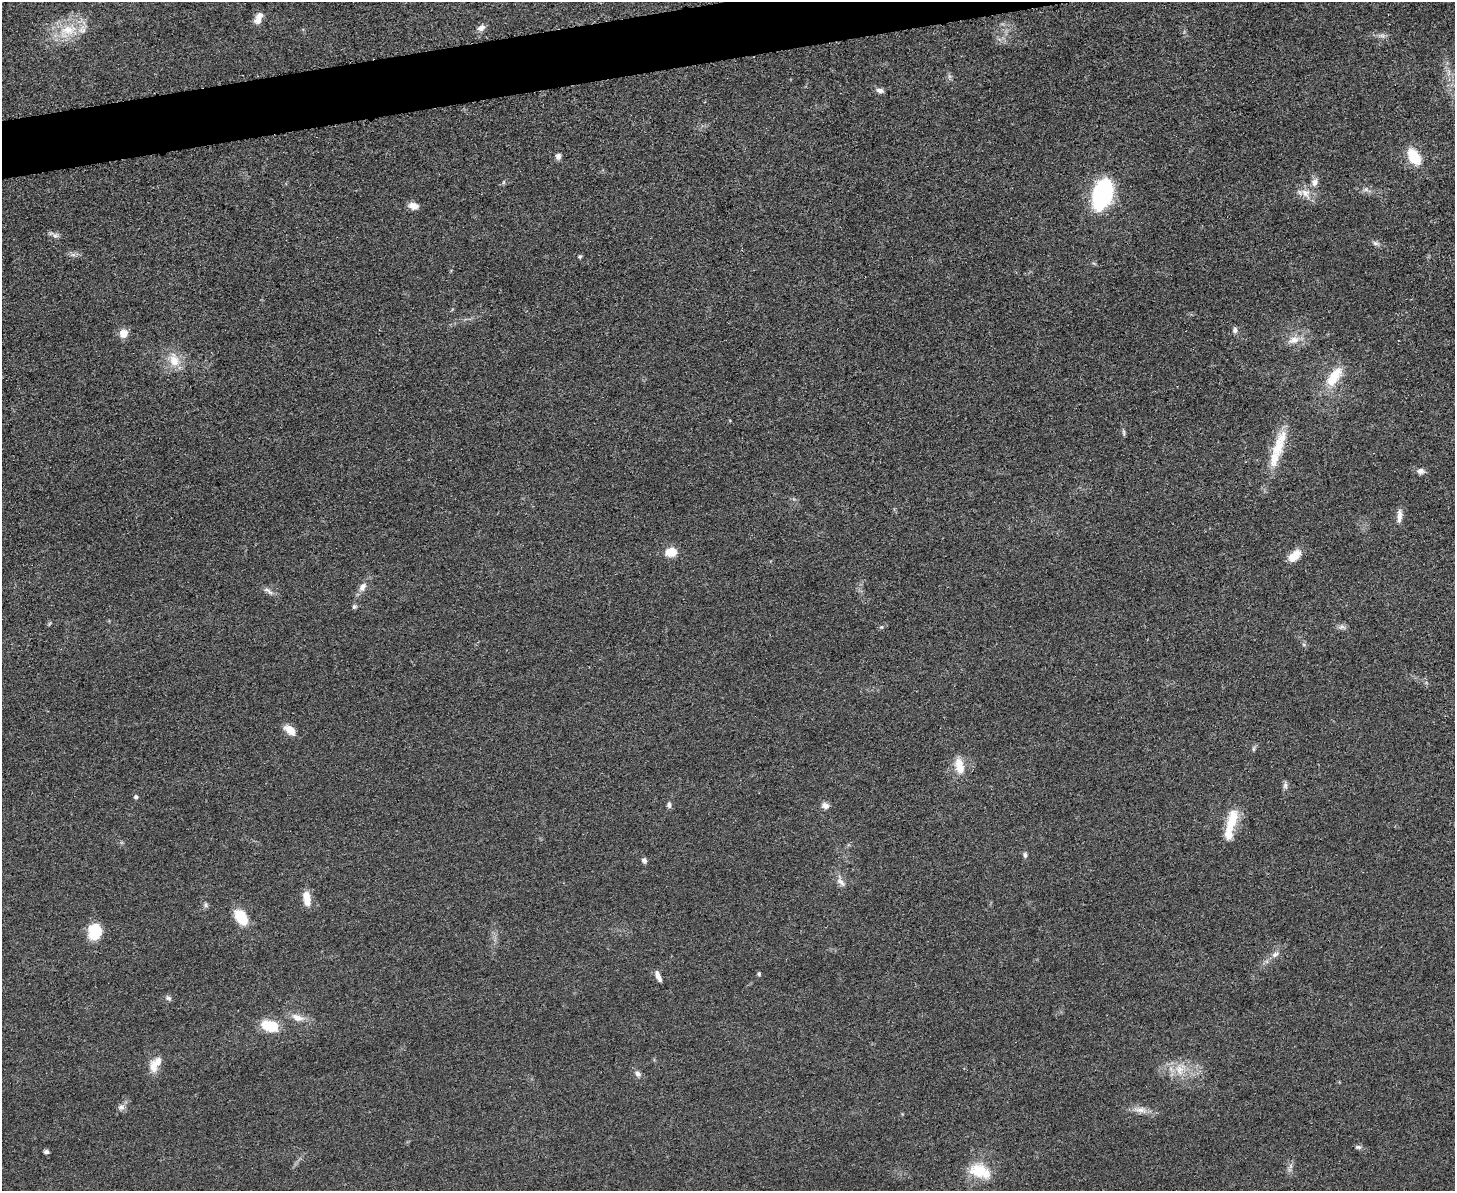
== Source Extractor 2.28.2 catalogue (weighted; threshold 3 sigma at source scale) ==
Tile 8 of 3 x 4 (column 2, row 3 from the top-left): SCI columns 1591-3043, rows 1195-2383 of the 4750 x 4766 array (HDU 1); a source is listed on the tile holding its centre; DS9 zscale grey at full resolution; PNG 1457 x 1193 px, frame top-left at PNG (2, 2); no overlay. Shown black and unused: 3% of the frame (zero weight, under 3 of 5 exposures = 1% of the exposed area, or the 3 px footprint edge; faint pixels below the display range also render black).
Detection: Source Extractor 2.28.2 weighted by HDU 2 'WHT'; one run over the whole footprint, this tile lists its part. Background 0.0467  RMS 0.0056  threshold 0.025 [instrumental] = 3 sigma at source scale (4.5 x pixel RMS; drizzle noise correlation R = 1.50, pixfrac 1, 0.05/0.05 arcsec/px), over >= 5 px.
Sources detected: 67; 5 inside a brighter listed object's ellipse — not listed separately; the other 62 listed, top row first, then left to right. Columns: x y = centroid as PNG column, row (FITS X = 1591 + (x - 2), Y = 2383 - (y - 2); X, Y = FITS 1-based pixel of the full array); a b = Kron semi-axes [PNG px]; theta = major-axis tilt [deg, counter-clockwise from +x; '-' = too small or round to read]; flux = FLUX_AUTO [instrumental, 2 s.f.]
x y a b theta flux
259 15 18 8 60 3.8
481 28 11 7 28 2.7
68 30 19 15 -10 14
1382 36 7 5 0 1.6
880 91 10 6 -13 2.1
558 156 8 7 - 2
1414 157 18 11 -60 16
504 182 6 4 70 0.74
1315 182 10 9 - 3.1
1366 189 7 4 72 1.1
1306 193 17 11 -50 5.9
1102 194 25 12 72 99
414 206 11 7 -16 4.3
55 236 10 5 0 1.6
1375 243 8 6 -15 1.6
73 255 7 4 -19 1.4
580 256 5 4 - 0.93
1235 330 8 6 -84 1.7
123 333 9 9 - 5.5
1294 340 15 10 21 5.8
174 360 22 14 -75 9.8
1334 377 30 13 55 15
1124 433 10 4 -85 1
1278 448 51 13 71 20
1420 471 9 8 - 2.4
1399 516 20 6 85 3.4
671 552 11 8 11 9.8
1294 556 18 10 44 7.4
362 587 13 8 57 3.8
267 590 11 5 -12 2
354 606 7 6 - 1.1
881 627 5 4 - 0.7
1342 627 11 6 3 1.9
290 730 15 8 -40 6.1
1253 749 6 4 89 0.88
960 769 16 12 89 7.9
1285 785 10 6 84 1.7
136 797 5 5 - 1.2
669 805 10 5 -84 1.4
825 806 10 8 -19 2.5
1232 820 30 14 76 13
1025 855 8 5 -89 1.3
644 860 6 6 - 1.7
841 882 16 7 -50 3.2
307 898 17 8 -81 7.8
205 905 7 6 - 1.3
241 918 15 9 -60 19
96 931 14 12 71 19
1275 954 10 6 38 2.3
759 974 6 5 - 0.74
658 976 13 5 -65 3.1
168 998 8 6 -42 1.3
297 1017 18 9 -19 5.7
270 1026 15 10 -14 20
154 1067 17 9 -78 6.2
1179 1070 16 11 -73 8.2
638 1074 9 7 -58 2.3
121 1107 10 7 18 2.2
1140 1110 18 7 -1 4.6
1358 1147 9 5 0 1.3
46 1152 6 5 - 1.3
980 1171 27 16 -21 16